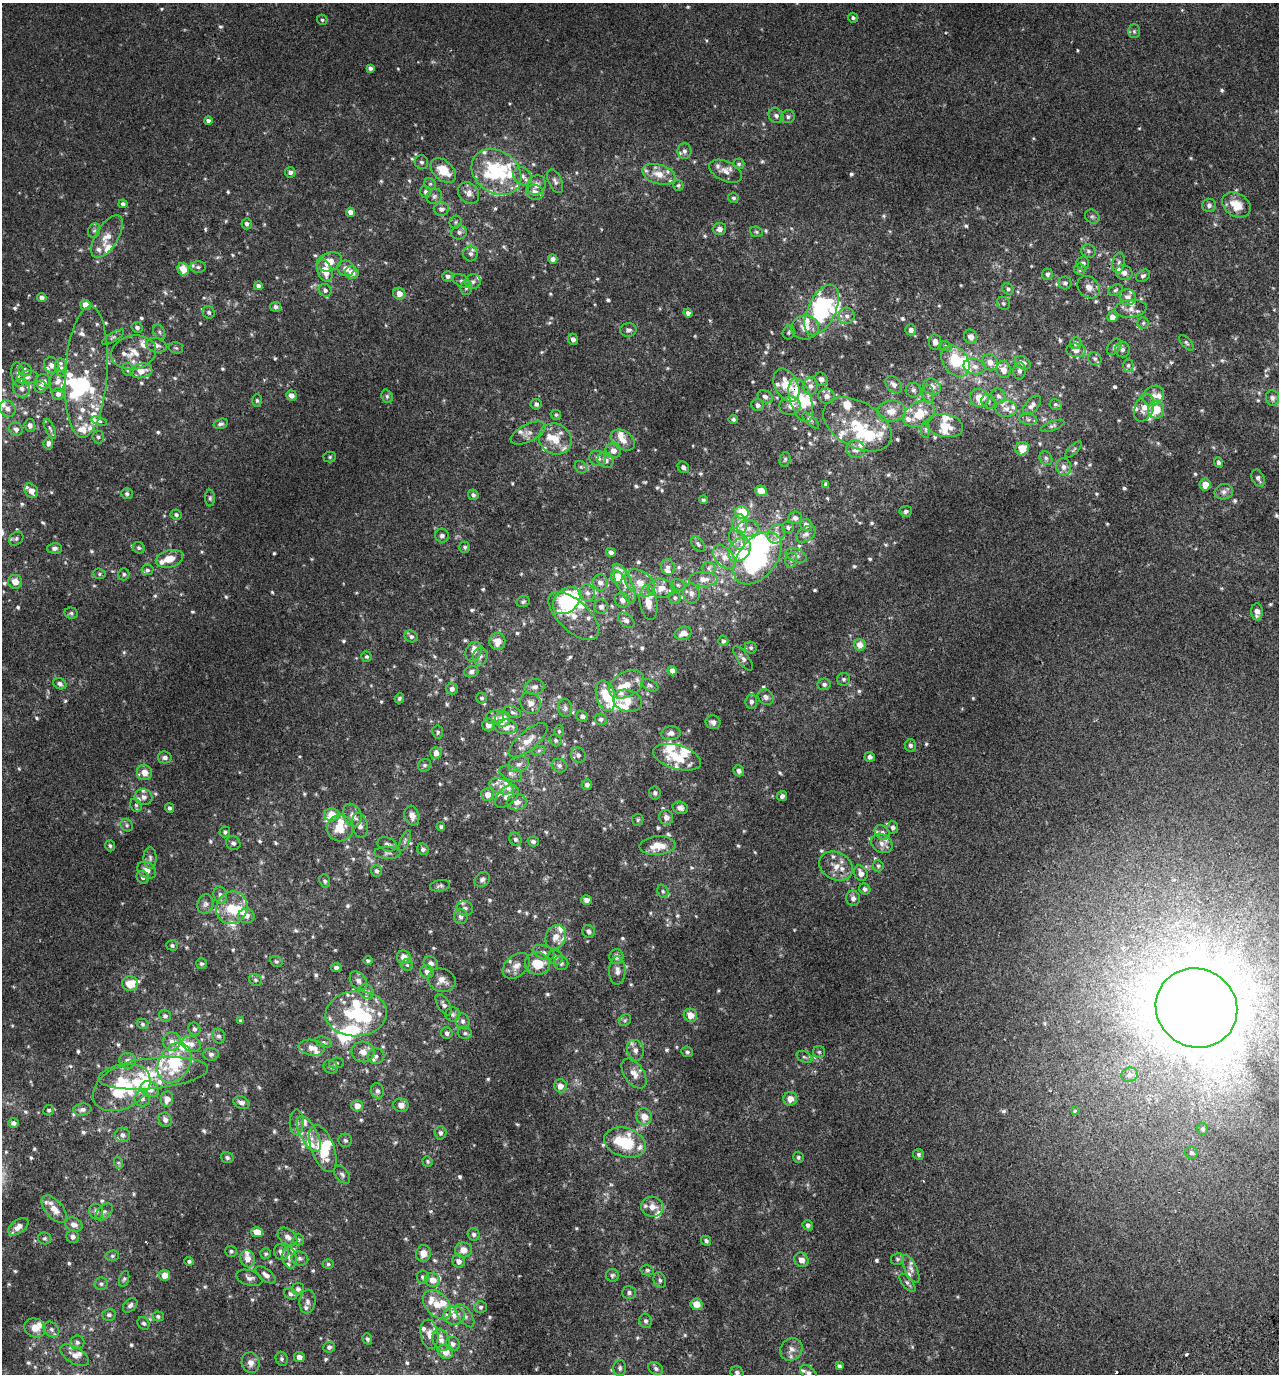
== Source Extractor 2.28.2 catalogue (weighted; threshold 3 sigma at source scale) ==
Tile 6 of 4 x 4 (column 2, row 2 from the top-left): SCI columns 1455-2731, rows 2793-4164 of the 5407 x 5580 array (HDU 1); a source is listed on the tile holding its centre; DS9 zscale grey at full resolution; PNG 1281 x 1376 px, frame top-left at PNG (2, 3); each listed source drawn as its Kron ellipse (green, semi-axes under 4 px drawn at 4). Shown black and unused: <1% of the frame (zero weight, under 2 of 3 exposures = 3% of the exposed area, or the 3 px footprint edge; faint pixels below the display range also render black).
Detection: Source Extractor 2.28.2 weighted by HDU 2 'WHT'; one run over the whole footprint, this tile lists its part. Background 0.00499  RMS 0.0059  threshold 0.0265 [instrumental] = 3 sigma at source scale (4.5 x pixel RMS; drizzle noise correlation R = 1.50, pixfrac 1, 0.0396/0.0396 arcsec/px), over >= 5 px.
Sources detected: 936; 7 too faint to see at this stretch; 10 inside a brighter object's white glare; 1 cosmic-ray / hot-pixel residue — neither listed nor drawn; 162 inside a brighter listed object's ellipse — not listed separately; of the other 756, all 500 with FLUX_AUTO >= 0.952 (the completeness limit of this list) listed and drawn (256 fainter detections not listed), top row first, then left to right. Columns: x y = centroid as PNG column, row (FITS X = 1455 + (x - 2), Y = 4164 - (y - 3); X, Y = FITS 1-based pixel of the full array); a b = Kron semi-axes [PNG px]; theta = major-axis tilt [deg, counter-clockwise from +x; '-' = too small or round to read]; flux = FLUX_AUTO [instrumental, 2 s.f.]
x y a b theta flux
853 18 5 5 - 1.1
322 20 5 5 - 0.95
1134 31 7 5 -89 1.1
370 68 4 4 - 1.8
776 116 8 6 -44 2
788 117 7 6 - 1.4
208 121 4 4 - 1.6
684 151 8 7 - 2.1
421 162 7 6 - 1.4
739 164 5 5 - 1
443 170 15 9 -43 13
726 171 17 10 -25 4.6
290 172 5 5 - 2
496 172 27 21 -35 43
659 174 17 9 -16 7.6
522 176 10 8 -44 3.2
555 181 13 6 -67 2.3
430 184 6 5 - 0.97
536 185 10 8 55 3.7
678 185 5 5 - 0.95
425 192 6 5 - 1.4
535 192 8 7 - 4.1
469 193 12 9 -46 4
434 196 8 7 - 1.7
733 198 5 5 - 1.2
123 204 4 4 - 1.4
1209 205 7 6 - 1.7
1236 205 15 11 -32 9.7
441 209 7 6 - 2.5
350 212 4 4 - 3.5
1092 217 8 6 -42 1.4
455 222 6 5 - 1.1
247 224 5 5 - 1.4
720 229 6 6 - 2.7
94 230 7 6 - 1.4
459 232 8 7 - 2.1
756 232 7 5 -21 0.96
107 236 24 11 58 7.8
1088 251 7 6 - 1.6
470 254 8 7 - 2.1
553 259 5 4 - 2.1
329 262 13 9 22 8.3
1083 263 7 6 - 1.9
1119 263 10 6 80 2
198 267 8 5 -1 1.5
346 268 8 7 - 3.7
183 269 6 5 - 8.3
1080 269 6 5 - 1.2
325 271 11 7 -70 8.9
352 273 7 6 - 5.4
1124 273 8 7 - 3
1047 274 6 5 - 1.4
448 276 5 5 - 1.9
1143 276 7 5 32 1.4
461 281 9 6 -30 1.7
473 281 8 7 - 2
1065 283 6 6 - 1.7
258 286 4 4 - 1.8
1089 287 12 10 -44 4
466 288 7 6 - 1.3
1008 289 6 5 - 1.3
325 290 7 6 - 1.7
1115 290 7 5 27 1.2
399 294 6 6 - 4.3
1128 297 8 7 - 3
42 298 5 4 - 2
1003 303 7 6 - 1.1
85 305 5 5 - 6.7
276 307 5 5 - 1.7
1131 309 16 9 6 4.3
822 310 27 14 64 38
209 312 6 6 - 1.3
688 313 4 4 - 1.9
847 316 8 8 - 2.7
1112 317 5 5 - 3
1143 323 6 5 - 0.98
137 327 6 5 - 1.6
805 327 14 12 6 6.3
628 330 8 6 8 1.8
911 330 5 5 - 2.4
159 332 8 5 -62 1.4
789 332 7 6 - 1.2
113 337 12 4 31 1.5
971 337 7 6 - 3.8
573 339 6 5 - 2.2
935 342 8 6 -82 2.9
1076 343 6 5 - 1.9
1186 343 9 5 -49 1.2
156 345 11 7 -18 2.6
945 346 6 5 - 1
1114 347 9 6 53 1.5
176 348 7 5 -14 0.98
1122 349 8 7 - 2
1076 350 10 7 -7 2.5
134 353 23 17 12 9.4
1095 359 7 6 - 1.3
955 361 17 12 -54 20
990 362 8 7 - 4.1
1023 363 8 6 -29 3.1
51 365 8 7 - 2.7
1128 365 6 5 - 1.1
975 366 11 7 -12 3.4
61 367 9 6 -82 1.9
128 369 6 5 - 2.1
25 370 7 6 - 2.2
1004 370 8 7 - 4.9
141 371 11 7 10 5.9
1019 371 8 6 -90 2.2
86 372 66 21 86 29
18 375 12 6 -81 3
27 377 11 6 9 2.2
821 379 7 6 - 2.4
44 381 8 7 - 2.9
58 381 11 8 72 3.6
786 385 17 11 -63 12
894 385 10 7 -48 2.8
810 386 8 7 - 2.9
40 387 6 6 - 3.1
932 387 9 8 - 4
21 388 9 8 - 3.1
913 390 7 7 - 1.7
58 394 6 6 - 2.3
928 394 9 6 -82 1.7
291 395 5 5 - 3.3
387 396 7 5 -69 1.3
827 396 8 7 - 3
998 396 8 6 -59 1.8
1153 396 11 9 35 4
765 397 8 6 -31 2.2
979 398 9 9 - 8.5
1272 398 8 6 -84 2
257 400 6 5 - 1
801 400 23 10 -73 14
988 401 7 6 - 1.6
536 404 5 5 - 1.5
1056 404 6 5 - 1
758 405 6 5 - 2.2
1032 405 12 6 47 2.8
790 406 10 9 - 3.5
1144 408 14 9 68 5.4
7 409 9 7 -53 3.1
1006 409 10 8 0 3.2
1156 410 8 8 - 11
891 411 14 10 5 6.7
919 414 17 11 30 13
556 415 5 5 - 0.97
733 419 4 4 - 1.2
1028 419 9 5 -8 1.4
99 421 8 4 -16 1.1
811 421 10 4 -43 1.5
221 424 7 5 16 1.4
857 424 37 22 -30 26
30 425 6 5 - 2.2
945 426 18 11 -12 8.9
1052 426 12 4 21 1.3
16 429 7 6 - 2.4
50 429 11 4 -64 1.5
926 430 8 4 -89 1
528 433 19 8 26 4
98 437 6 5 - 1.2
555 439 17 15 -31 11
623 440 13 9 -34 5
48 443 6 5 - 1.8
856 449 9 9 - 3.8
1022 449 7 6 - 7.9
1074 450 10 4 45 1
613 451 8 7 - 4.1
330 457 6 5 - 0.96
597 458 8 7 - 2.7
1046 458 7 6 - 1.4
785 459 7 5 74 1.1
606 460 8 7 - 3
1218 462 5 4 - 1.3
581 467 7 5 -46 1.1
683 467 6 5 - 1.9
1064 467 8 7 - 2.9
1258 478 9 6 -64 1.7
826 484 4 4 - 1.4
1205 484 6 5 - 6.3
31 491 8 6 -49 4.5
761 491 6 5 - 5.4
1224 492 9 7 15 2.4
127 494 6 5 - 1.3
473 495 5 5 - 1.6
210 498 8 5 -89 1.1
703 500 4 4 - 0.99
906 511 6 5 - 1.5
742 512 7 6 - 19
176 515 5 5 - 1.3
795 518 7 6 - 2.3
740 524 10 7 -81 4.2
806 525 6 6 - 2.9
788 527 6 5 - 1.1
748 528 10 8 -3 3.6
776 534 10 8 61 3
806 534 11 7 34 2.6
442 536 7 6 - 2.1
16 539 8 6 40 1.4
737 539 11 7 -67 3.3
698 544 9 5 -57 1.3
465 547 5 5 - 1
54 548 7 5 1 1.9
139 548 6 5 - 1.2
740 550 13 10 52 9.1
611 552 5 4 - 2.4
796 555 11 6 -23 2.3
724 557 14 9 -48 5.6
758 558 30 19 51 74
169 559 14 8 14 7.4
791 560 8 6 76 1.7
668 567 8 7 - 2
709 568 7 6 - 1.4
147 570 6 5 - 1.1
99 574 6 5 - 0.96
124 574 6 5 - 1.1
617 577 6 6 - 12
703 579 14 7 -1 5
15 582 7 7 - 5.2
600 582 8 7 - 3
624 583 21 7 -65 6.5
640 583 16 11 -37 7.9
678 585 7 5 -17 1.2
661 588 13 9 -5 6
587 593 8 7 - 2.4
691 593 10 8 -84 2.6
675 598 6 5 - 1.2
622 600 8 7 - 2.7
567 601 16 11 44 62
523 602 7 5 13 1.2
648 603 17 8 -81 5.7
601 607 7 7 - 2
1257 612 8 6 -90 4
71 613 7 5 -10 1.2
574 616 31 15 -43 12
626 620 9 6 -40 1.9
683 633 8 6 15 4.1
411 636 7 5 -26 1.5
497 641 8 8 - 6.4
723 641 5 5 - 1.2
860 645 6 5 - 4.9
751 648 6 5 - 0.99
473 651 10 7 66 3.7
480 656 9 7 80 2.2
367 657 5 5 - 1
743 658 14 5 -54 2
672 671 5 4 - 2.3
471 672 7 5 20 1.7
844 679 6 6 - 1.3
60 684 7 5 -29 1.9
626 684 19 12 30 7.7
824 684 6 6 - 1.6
650 685 9 5 -26 1.3
535 687 10 7 9 2.7
452 689 6 5 - 2.1
605 696 16 9 -75 11
766 697 8 7 - 2.2
399 698 5 4 - 1
482 698 5 5 - 1
627 701 15 11 -16 6.4
751 701 7 6 - 1.5
530 703 11 10 - 3.6
565 708 9 7 -82 2
513 712 9 5 -18 1.5
582 716 6 5 - 1.8
495 718 9 7 0 2.3
502 719 8 7 - 8.8
601 719 6 6 - 1.5
713 722 7 7 - 2.7
488 725 6 6 - 3.6
506 727 12 7 -2 6.7
559 731 6 5 - 0.98
438 732 7 5 -81 1.1
671 733 9 7 8 2.5
528 740 24 9 40 7.4
555 740 6 5 - 1
910 745 6 5 - 1.5
539 750 7 4 19 0.96
436 753 6 5 - 3.3
578 755 8 7 - 2
165 757 7 6 - 2
677 757 25 12 -16 17
870 757 5 5 - 1.8
519 764 10 7 18 2.9
425 765 7 6 - 1.2
559 766 8 6 -28 1.8
739 771 6 5 - 1.9
144 772 8 7 - 6.2
511 774 12 7 -24 2.4
587 785 5 5 - 1.8
501 786 12 7 -20 3.8
655 793 6 5 - 1.3
488 795 6 6 - 5
507 796 14 8 42 4.2
782 796 5 5 - 1.7
144 797 9 8 - 2.5
517 802 10 8 8 4
136 805 7 5 -67 1.2
169 808 5 4 - 1.4
680 808 8 6 -14 2.1
332 814 7 7 - 7.4
352 815 12 8 -68 3.3
412 816 10 7 -73 4.2
666 817 7 7 - 3.1
638 820 6 6 - 1
127 825 6 5 - 1.2
360 825 12 7 -76 3.3
441 827 4 4 - 1
893 827 6 5 - 1.6
340 828 13 13 - 11
225 832 5 5 - 1.1
882 832 8 6 -35 2.1
515 839 7 6 - 1.4
405 841 11 4 67 1.5
533 841 5 5 - 1.6
233 843 7 6 - 1.9
882 843 11 9 -32 3.5
387 844 10 6 -19 2.3
110 846 6 5 - 1.1
657 846 18 9 5 10
423 849 6 5 - 1.7
387 853 13 6 -1 1.8
150 858 11 6 -90 2.1
836 866 17 13 -29 7.8
878 866 5 5 - 0.96
147 870 10 7 -32 3.9
376 871 6 5 - 1.5
861 873 8 6 -62 3.7
143 877 6 6 - 1.9
482 879 8 7 - 1.7
325 881 7 5 -70 1.3
440 886 10 5 10 1.4
865 889 6 5 - 1.5
663 891 7 5 -68 1.1
220 895 8 6 -74 2
853 898 7 7 - 2.1
586 900 5 5 - 2.8
205 904 10 8 71 2.1
232 908 16 15 - 13
465 908 8 7 - 2
246 916 8 7 - 2.6
461 916 8 7 - 2.3
588 931 6 6 - 1.8
556 937 12 10 68 4.9
172 945 6 5 - 1.1
544 952 11 7 -21 2.3
616 956 7 7 - 3.1
404 957 7 6 - 4.9
556 957 8 6 -60 1.7
276 961 6 5 - 1.1
368 961 5 4 - 0.96
431 963 7 6 - 2.5
561 963 7 7 - 1.8
201 964 5 5 - 1.1
537 964 12 11 - 13
407 965 6 6 - 1
516 966 15 10 41 4.9
336 967 5 4 - 1.6
617 971 14 8 -89 3.3
427 972 7 6 - 2.5
255 980 6 5 - 1.2
442 980 14 11 -21 5
358 981 10 7 -50 3
130 984 8 7 - 10
366 991 8 6 -41 1.8
444 1005 12 6 -59 2
1196 1008 41 39 -31 2500
356 1014 31 22 4 41
453 1014 7 7 - 1.5
690 1015 7 6 - 5.6
165 1016 6 5 - 1.3
625 1020 6 5 - 1.1
241 1021 3 3 - 0.98
463 1021 8 6 -75 1.7
142 1024 6 5 - 1.1
194 1029 6 5 - 1.3
447 1033 6 5 - 1.7
465 1033 7 5 -15 1.3
219 1036 7 6 - 1.5
172 1041 9 9 - 3.4
324 1042 8 5 -17 1.1
191 1044 10 7 -30 2.9
312 1048 13 8 -9 4.4
635 1050 10 8 -72 3.1
363 1052 11 10 - 4.6
687 1052 6 5 - 1.1
819 1052 6 6 - 1.2
211 1054 7 6 - 1.7
376 1056 8 8 - 2.2
804 1057 8 5 -26 1.3
128 1061 8 8 - 3
174 1063 21 15 61 32
336 1063 7 5 12 1.3
331 1067 7 6 - 1.5
153 1073 55 15 6 26
634 1074 17 9 -55 5.1
1130 1075 8 7 - 2.2
560 1086 6 6 - 4
122 1088 31 20 29 31
150 1089 10 7 -31 5.1
377 1091 8 6 -77 2
142 1099 8 7 - 2.3
167 1099 7 6 - 4.5
790 1099 7 6 - 4.9
241 1103 8 6 -22 2.5
401 1105 8 6 -10 3.4
357 1106 6 5 - 4.8
49 1110 5 5 - 1
82 1110 9 6 9 2.1
1075 1111 3 3 - 3.8
644 1117 8 8 - 6.3
165 1120 7 6 - 2.1
297 1122 13 7 90 2.7
13 1123 5 4 - 2
1203 1129 6 5 - 1
441 1133 7 6 - 1.7
309 1134 20 8 -62 6
123 1135 7 7 - 2
345 1140 7 6 - 1.3
625 1142 21 14 -18 31
323 1148 25 11 -70 20
1191 1153 6 6 - 1.5
919 1154 5 5 - 1.1
798 1157 6 5 - 1.1
227 1158 6 5 - 1.6
427 1161 5 5 - 0.98
119 1163 6 4 -71 0.97
342 1175 10 6 -52 1.7
652 1207 11 10 - 5.3
54 1209 17 8 -49 5.9
96 1212 8 6 -71 2.1
104 1212 10 6 45 1.9
74 1225 9 6 -24 2.9
808 1225 5 5 - 1.4
18 1227 11 6 37 4
257 1232 6 5 - 8.5
474 1234 6 5 - 1.5
73 1237 6 6 - 1.9
287 1237 11 7 -40 3.3
45 1238 7 6 - 1.2
298 1240 6 6 - 0.97
706 1241 5 4 - 1.2
464 1250 8 7 - 5
231 1251 6 5 - 1.2
281 1252 8 7 - 3.1
423 1253 8 7 - 4.9
266 1254 5 5 - 1.1
112 1256 7 5 14 0.99
290 1258 11 7 -81 2.7
300 1258 8 7 - 1.7
248 1259 8 7 - 4.7
897 1259 6 6 - 1.1
801 1260 7 6 - 4.1
189 1261 5 4 - 1.1
458 1261 6 6 - 2.7
328 1264 5 4 - 0.98
911 1269 15 6 -64 2.7
647 1270 6 5 - 1.1
165 1275 5 5 - 5.9
266 1275 12 6 -37 2.7
612 1275 6 6 - 1.3
423 1277 6 6 - 1.4
249 1278 13 7 -17 2.6
124 1279 8 5 74 1.1
432 1280 7 7 - 4.8
660 1280 8 6 -72 1.5
907 1283 11 5 -51 1.6
101 1284 6 6 - 1.3
298 1289 6 6 - 1.7
629 1292 7 6 - 1.5
291 1294 7 5 -27 1.6
307 1302 12 8 84 2.2
437 1304 17 11 -46 7.5
696 1304 6 5 - 7.2
130 1305 8 6 45 1.7
480 1307 6 6 - 1.1
109 1315 7 5 13 1.6
454 1315 10 9 - 4.2
158 1316 5 5 - 1.2
465 1316 13 6 -56 2.5
645 1321 7 6 - 1.5
144 1323 7 5 -55 1.4
35 1328 11 9 -28 6
51 1329 9 6 -46 2
429 1334 15 8 -81 4.2
367 1339 5 4 - 1.1
441 1340 11 8 -66 3.1
77 1342 7 7 - 1.6
453 1344 7 7 - 2.2
329 1347 6 5 - 1.5
791 1349 12 10 51 4
445 1352 8 7 - 6.2
75 1355 16 8 -30 4.3
299 1357 5 5 - 3
282 1359 7 6 - 1.3
251 1363 10 9 - 3.2
839 1366 4 4 - 1.4
620 1368 8 6 89 1.5
656 1369 8 6 -34 1.6
737 1373 7 6 - 1.6
809 1373 10 6 -47 1.9
Isophote crosses this tile's border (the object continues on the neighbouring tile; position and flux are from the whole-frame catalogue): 2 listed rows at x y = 737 1373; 809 1373